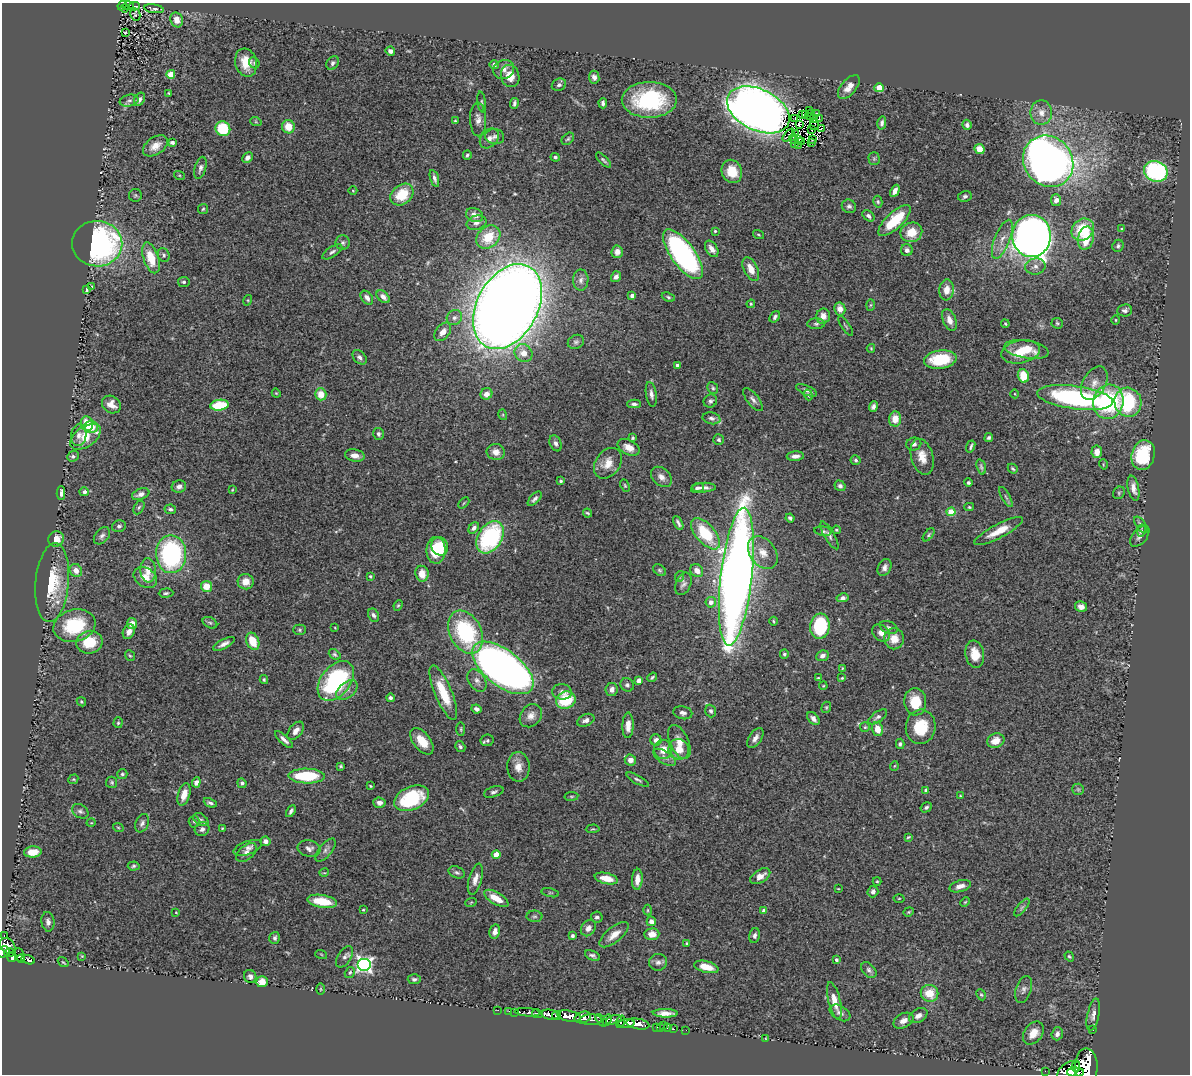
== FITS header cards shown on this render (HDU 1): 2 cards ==
NAXIS1  =                 1188
NAXIS2  =                 1072

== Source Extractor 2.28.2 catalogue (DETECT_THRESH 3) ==
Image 1188 x 1072 px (HDU 1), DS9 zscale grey, 1 PNG px = 1 image px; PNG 1192 x 1076 px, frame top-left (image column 1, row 1072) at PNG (2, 3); each listed source drawn as its Kron ellipse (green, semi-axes under 4 px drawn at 4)
Background 0.784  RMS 0.04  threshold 0.12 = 3 sigma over >= 5 px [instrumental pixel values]
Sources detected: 457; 2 with non-positive FLUX_AUTO (blend fragments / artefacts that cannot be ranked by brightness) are neither listed nor drawn; the other 455 listed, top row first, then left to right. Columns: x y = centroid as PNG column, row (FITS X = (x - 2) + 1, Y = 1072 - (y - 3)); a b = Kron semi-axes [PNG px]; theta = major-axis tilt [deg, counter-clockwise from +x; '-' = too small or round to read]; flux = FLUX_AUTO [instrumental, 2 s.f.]
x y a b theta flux
122 6 5 3 - 76
128 6 5 3 - 29
134 6 5 2 - 27
125 8 4 3 - 19
154 9 10 4 -8 6.2
135 15 6 5 - 6.5
177 20 7 6 - 20
125 32 3 2 - 1.9
390 51 5 4 - 9.1
246 63 14 11 -73 50
254 63 6 5 - 4.5
333 63 7 5 58 7.1
494 65 4 4 - 8.1
504 69 10 9 - 18
171 74 4 4 - 68
510 76 11 9 -74 36
594 77 6 5 - 12
559 85 7 6 - 7.4
849 87 14 7 49 23
879 88 4 4 - 65
169 93 3 2 - 2.4
139 99 7 5 59 7.2
649 100 27 18 0 260
129 101 9 5 12 8.3
482 102 10 3 -82 4
514 103 5 3 - 6.4
603 103 5 3 - 6.3
758 110 33 20 -26 3400
809 110 4 2 - 1.6
816 113 2 2 - 1.9
1041 113 12 11 - 27
806 114 3 2 - 3.6
802 115 3 2 - 3.7
810 115 6 2 49 0.23
795 118 3 2 - 2.8
478 119 17 8 -88 17
813 119 4 3 - 0.05
819 119 3 2 - 1.1
455 121 4 4 - 2.9
256 122 6 3 -19 3.2
882 123 6 4 77 6.7
799 125 3 2 - 4.7
814 125 5 2 - 1
967 125 5 4 - 6.4
288 127 6 6 - 40
822 128 2 2 - 0.66
223 129 8 7 - 150
811 129 4 2 - 1.2
795 133 3 2 - 3.7
789 135 8 2 46 7.3
495 137 9 7 -10 9.8
489 138 11 8 47 14
568 139 7 5 45 4.6
794 139 5 2 - 3.9
799 139 4 3 - 3.9
813 139 4 2 - 1.9
172 142 4 3 - 10
801 142 4 2 - 1.7
812 142 3 2 - 2.5
795 144 4 3 - 7.6
798 145 2 2 - 2.4
155 146 14 8 34 26
979 149 5 5 - 31
467 155 5 3 - 4.6
247 157 6 4 47 10
555 157 4 4 - 5.1
874 159 6 5 - 4.9
603 160 10 4 -46 5.3
1048 161 27 24 -50 2000
200 168 11 5 74 9.4
732 171 12 10 -67 55
1156 171 12 10 -22 360
179 175 5 3 - 2.7
434 178 9 4 -73 8.5
353 191 4 3 - 2.2
895 191 6 4 63 15
135 195 6 6 - 3.9
402 195 12 9 39 78
965 196 7 5 12 6.1
1056 200 6 5 - 12
878 202 6 4 -76 4.3
849 206 7 6 - 7.6
203 209 5 5 - 4
475 215 9 7 -24 17
868 216 7 4 -40 7.6
894 221 21 8 43 110
476 223 10 7 17 13
1121 229 4 4 - 2.8
1083 230 12 10 43 91
715 231 3 3 - 3.2
911 232 11 9 22 50
758 234 6 3 -19 2.6
1032 236 21 19 -88 2200
488 237 13 10 42 78
1086 238 12 8 76 65
1002 239 20 7 68 28
343 243 7 7 - 7.2
97 244 25 23 -1 690
1118 246 6 5 - 5.6
712 249 9 5 -57 18
907 250 6 6 - 10
332 252 11 5 33 7.9
617 252 6 5 - 14
683 254 29 11 -54 670
164 255 7 5 -70 6.1
151 258 16 7 -72 66
1035 266 10 8 9 14
751 269 13 6 -64 28
616 277 6 4 55 9.2
581 280 10 7 89 13
184 282 6 5 - 5.4
92 286 3 2 - 2.1
86 290 4 3 - 9.1
947 290 10 7 84 28
632 295 4 3 - 13
383 297 8 5 -43 13
668 297 7 4 -22 4.9
367 298 8 5 -53 13
248 300 5 3 - 2.7
751 304 4 4 - 3.2
871 305 5 4 - 3.4
507 307 45 30 62 6800
840 309 6 5 - 20
1125 310 7 6 - 8.8
823 316 7 7 - 20
775 317 6 4 54 6.6
454 318 8 7 - 11
949 320 11 6 -67 19
1116 320 4 3 - 2.4
1057 323 6 5 - 4.1
816 324 9 5 1 6.8
1005 324 4 3 - 2.8
846 326 11 2 -55 3.1
443 332 10 6 53 21
576 342 8 7 - 7.2
871 348 4 3 - 3
1026 349 22 9 -9 54
1021 352 19 11 12 79
524 353 9 8 - 29
360 357 8 5 -44 8.9
940 359 16 9 8 120
677 365 3 3 - 8.7
1023 376 7 5 -74 63
1094 383 18 11 61 30
713 388 6 5 - 4.7
807 390 11 4 -24 8.1
276 393 5 3 - 2.5
321 394 6 5 - 39
486 394 6 5 - 21
651 394 12 5 -81 11
1015 394 4 3 - 2
808 395 5 3 - 3.6
1075 397 38 11 -7 550
753 399 14 6 -51 11
710 401 7 6 - 7.9
1108 402 17 15 76 250
1128 402 14 13 - 180
111 404 10 8 -37 23
634 404 7 4 0 6.2
219 405 9 5 8 110
873 407 5 4 - 8.1
503 415 5 3 - 3
711 418 9 6 -12 9.1
895 419 7 6 - 31
87 424 7 6 - 45
91 427 7 6 - 40
378 434 6 5 - 6.3
79 435 11 7 80 14
85 437 17 10 36 65
633 438 4 3 - 4.1
989 438 4 4 - 5.6
718 440 5 5 - 6.2
556 443 8 5 -66 9.3
914 444 7 6 - 8.1
971 446 6 3 70 5
629 447 12 7 -27 25
496 452 9 8 - 20
1097 452 6 5 - 25
355 455 10 6 -10 18
1143 455 15 11 75 140
73 456 6 5 - 5.7
795 456 8 4 5 12
922 457 18 11 -74 34
856 460 5 5 - 5.1
608 463 17 12 55 35
1103 464 5 3 - 2.4
981 467 8 4 -73 5.4
1013 469 5 4 - 3.9
661 477 12 8 -42 17
561 481 4 4 - 4.5
968 483 4 4 - 5.6
625 485 6 4 -63 3.5
179 486 7 6 - 11
840 486 6 5 - 7.4
697 488 6 4 19 6.7
704 488 12 5 2 13
1133 488 13 5 -78 16
232 490 4 3 - 2.5
84 492 5 4 - 9
61 493 6 4 89 10
1119 493 6 5 - 4.5
141 494 9 5 20 13
1006 497 11 3 -60 5.9
535 499 9 4 46 7.8
464 503 6 2 46 2.3
139 507 7 4 62 5.2
969 507 5 4 - 3.7
170 509 6 5 - 5.5
951 512 4 4 - 76
587 513 5 3 - 3.7
790 518 4 3 - 6
678 523 7 3 -62 6.7
1141 525 9 4 -55 7.3
119 526 7 5 15 6.5
474 528 6 4 51 11
836 530 4 3 - 3.3
823 531 9 4 -10 5.6
999 531 27 7 28 46
1141 531 6 4 80 4.8
705 534 19 9 -49 130
829 535 16 5 -60 9.9
929 535 8 4 51 4.5
102 536 10 6 49 9
1140 536 12 7 51 12
490 537 17 12 58 310
56 539 8 7 - 31
440 546 9 8 - 55
436 550 13 9 -89 110
763 553 18 12 -53 38
171 554 19 15 -88 390
885 567 9 6 61 11
76 570 7 6 - 19
148 570 12 7 -86 31
660 570 7 5 -40 4.7
697 571 7 6 - 21
422 574 8 6 -82 30
370 576 4 3 - 3.2
680 576 5 3 - 2.7
145 577 12 9 -34 27
736 577 69 15 84 3900
246 582 8 7 - 27
52 583 39 16 85 120
683 584 12 7 67 12
206 586 5 5 - 42
166 593 7 4 3 5.2
843 598 6 4 10 7.9
711 602 5 5 - 17
398 605 5 4 - 3.5
1081 607 6 5 - 14
373 615 7 5 -63 7.5
773 621 4 3 - 3
132 623 5 5 - 22
210 623 8 5 -28 5.6
74 626 21 16 15 140
820 626 13 9 83 160
889 627 9 6 -24 7.9
335 628 4 2 - 2
300 630 6 5 - 4.8
129 632 8 5 65 14
465 632 23 15 -63 260
881 633 10 7 -41 19
894 639 10 10 - 37
253 641 9 6 -68 53
89 642 13 11 15 72
224 644 12 4 28 13
335 654 6 4 -38 4.8
784 654 5 4 - 5
975 654 14 9 -81 42
130 656 6 4 -51 3.2
822 656 6 5 - 12
503 668 36 18 -38 2000
842 669 3 2 - 2.4
652 677 5 3 - 4.2
818 678 4 3 - 2.3
842 678 3 3 - 2.3
264 680 4 3 - 3.8
477 680 12 8 -58 14
639 680 4 4 - 24
336 681 22 14 52 330
627 685 7 6 - 6.3
823 686 4 3 - 2.4
612 689 6 6 - 15
347 690 12 7 40 16
562 692 10 7 -7 12
443 693 29 8 -67 83
390 698 4 4 - 6.3
566 700 10 8 23 110
81 702 5 4 - 3.4
915 702 14 11 -86 62
826 707 6 4 69 3.4
476 709 5 4 - 9
711 711 6 5 - 6.4
683 713 9 6 -11 10
531 716 12 10 50 20
878 717 11 5 34 8.1
813 719 7 5 -48 11
586 720 9 5 25 11
118 723 5 4 - 3.7
628 725 13 5 88 24
865 727 5 5 - 4
921 727 17 15 85 81
461 729 7 3 -90 3.3
877 729 7 5 -76 30
296 731 10 6 51 18
755 738 11 6 56 14
284 740 11 4 -43 11
487 740 7 5 11 5.7
656 740 5 5 - 16
422 741 15 8 -52 46
996 741 9 7 21 30
679 742 18 9 -66 29
900 744 5 4 - 5.6
460 747 6 4 -57 5.7
679 749 11 10 - 39
663 750 9 9 - 33
665 757 12 6 -32 13
630 760 6 5 - 16
341 766 3 2 - 3.2
894 766 5 3 - 2.2
518 767 15 11 -88 27
122 774 5 5 - 5.1
307 776 18 7 -1 130
73 779 5 4 - 3.2
638 780 12 4 -28 6.5
112 782 6 5 - 4.4
196 782 5 4 - 12
242 783 5 4 - 7.4
370 786 3 2 - 2.7
1078 789 6 5 - 4.3
926 790 4 3 - 11
494 792 10 5 18 7.2
184 794 11 6 74 27
571 796 7 3 8 3.5
960 796 3 3 - 2.2
411 798 18 11 24 170
210 803 7 4 -24 7.3
379 803 6 5 - 14
926 807 6 4 31 5.5
80 811 9 6 -34 7.6
291 811 6 3 59 6.9
201 819 8 5 -36 6.6
194 821 6 5 - 4.7
91 823 5 3 - 2.1
142 823 9 6 67 9.4
118 827 5 3 - 2.8
222 828 3 3 - 2.6
202 829 7 6 - 11
593 829 7 3 4 2.8
908 837 4 2 - 3.1
265 841 5 4 - 11
248 848 15 6 19 13
309 849 11 8 -9 13
326 850 14 6 51 11
33 852 9 5 4 34
246 852 12 7 41 14
496 854 4 4 - 46
134 866 6 4 5 4.9
457 872 8 5 -22 7.4
324 873 5 3 - 2.2
760 876 11 6 32 22
475 879 16 6 74 21
606 879 12 5 -12 36
637 879 10 5 87 21
877 881 4 4 - 2.8
960 886 11 5 16 17
838 889 3 2 - 1.7
873 891 6 5 - 9.4
550 893 9 3 -13 3.4
496 898 14 6 -30 43
899 898 5 3 - 2.5
322 901 15 6 -9 62
471 902 6 3 20 2.5
965 902 5 3 - 2.8
1022 907 11 4 50 6.8
363 910 3 3 - 2.7
648 910 5 3 - 2.9
764 910 4 4 - 11
909 912 5 4 - 3.2
176 913 3 2 - 1.7
534 916 8 5 0 6
597 917 6 5 - 7.7
651 921 5 4 - 11
48 922 10 6 -84 10
588 928 9 7 54 14
495 931 7 5 78 15
652 934 7 6 - 26
614 935 18 7 39 25
754 935 7 5 77 8.8
4 936 3 2 - 22
572 936 3 3 - 6.4
275 938 6 5 - 6.8
686 943 3 2 - 3
8 946 9 6 -47 480
3 952 6 5 - 390
9 952 5 4 - 210
321 954 6 3 -20 2.6
20 955 7 4 -68 150
82 956 4 4 - 2.1
592 956 8 4 -23 6.8
1069 956 5 4 - 4
12 957 5 4 - 290
345 957 12 6 57 9.5
21 959 4 3 - 110
28 960 7 3 -15 140
836 960 4 3 - 7.1
63 962 6 3 -35 2.6
658 962 9 8 - 11
364 964 7 6 - 830
706 967 12 5 -14 40
869 970 9 6 -47 7.9
350 972 6 4 57 5
250 976 7 6 - 8.4
414 979 6 5 - 6.3
262 982 6 5 - 26
320 989 5 3 - 2.7
1024 989 14 7 72 12
929 993 9 8 - 53
981 995 6 4 -66 3.9
834 1001 19 6 -76 32
498 1010 3 2 - 3.6
509 1011 3 2 - 7.6
514 1012 3 2 - 6.1
527 1012 13 4 -4 76
665 1013 12 4 -1 19
840 1013 11 6 -32 11
537 1014 5 4 - 180
550 1015 8 5 -10 710
1093 1015 16 6 78 15
556 1016 4 3 - 230
569 1016 12 5 -12 1600
918 1016 10 6 31 14
583 1017 8 5 16 530
591 1020 11 5 -1 360
601 1020 7 3 -50 190
607 1020 6 3 62 170
614 1020 8 4 15 390
903 1021 10 7 27 16
620 1022 6 3 70 240
626 1023 8 4 7 500
638 1024 11 5 -10 1200
663 1025 2 2 - 16
657 1027 2 2 - 16
660 1028 3 2 - 14
668 1028 3 3 - 4.6
674 1029 3 2 - 7
686 1030 2 2 - 9.3
1093 1030 2 2 - 6.4
1033 1033 13 9 52 34
1057 1034 6 5 - 10
766 1038 4 2 - 1.5
1076 1066 5 4 - 400
1086 1066 18 11 -89 4300
1068 1070 13 7 36 1600
1045 1071 2 2 - 13
1075 1072 8 4 0 1300
At the frame edge (FLAGS 8, measured only in part): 3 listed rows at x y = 3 952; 1086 1066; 1075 1072
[2 non-positive-flux detections neither listed nor drawn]